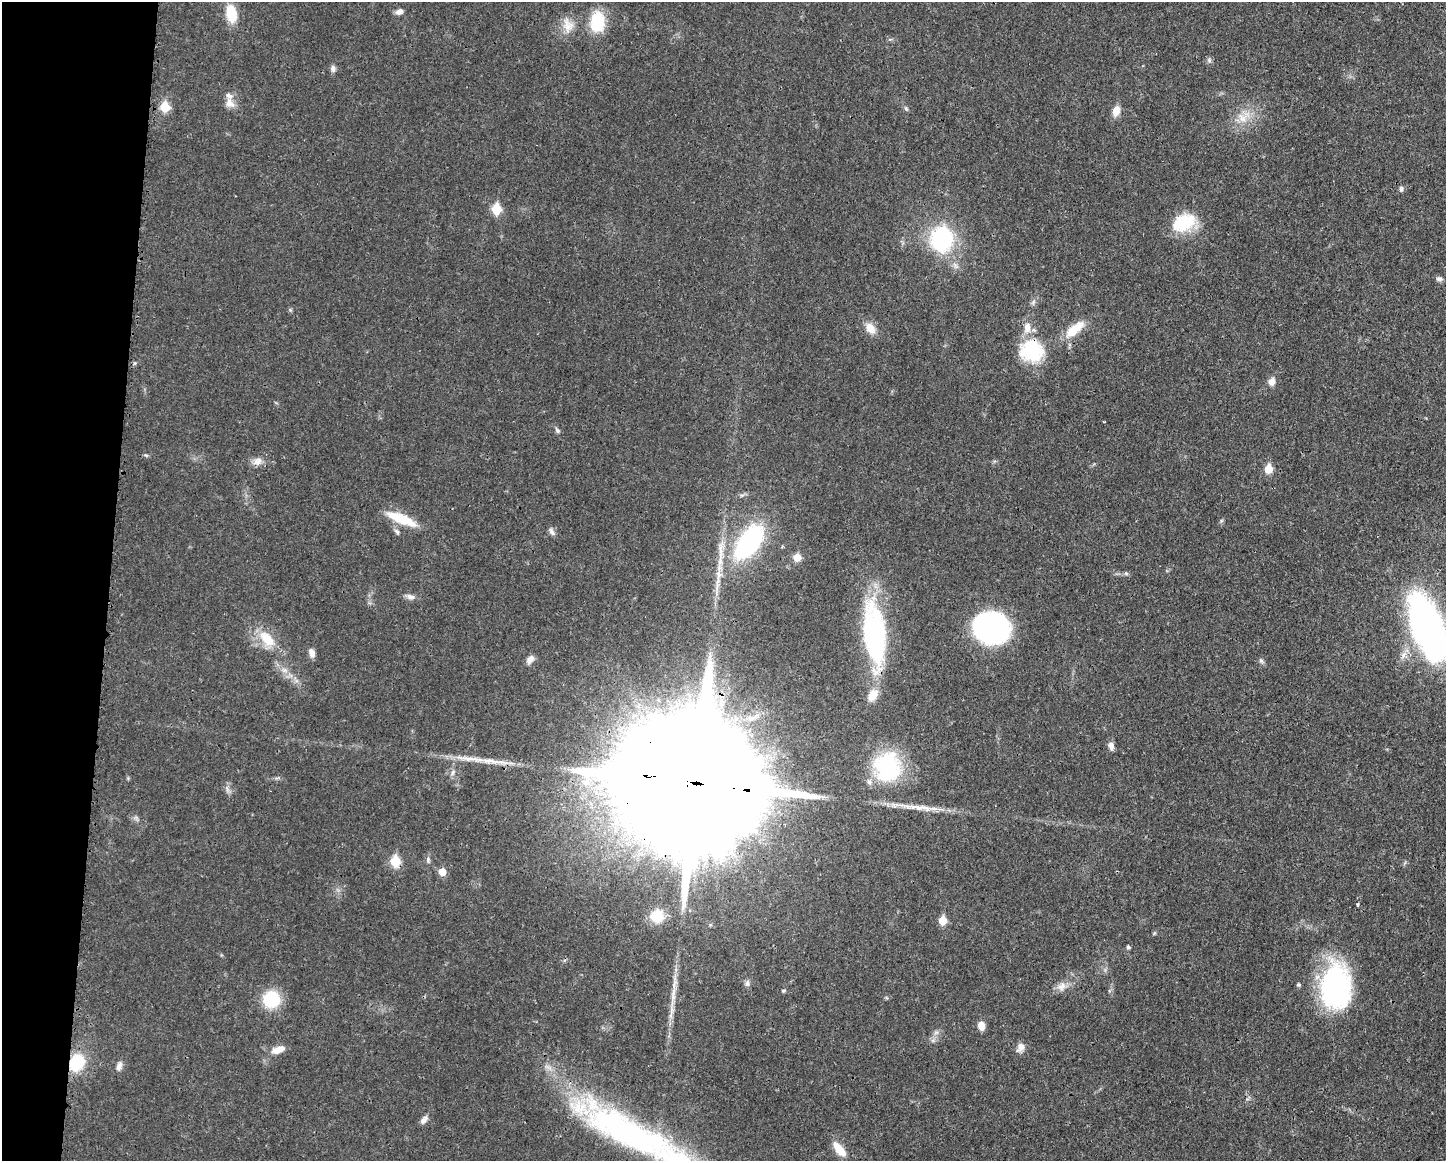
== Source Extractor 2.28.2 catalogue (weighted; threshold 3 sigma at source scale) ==
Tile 7 of 3 x 4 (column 1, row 3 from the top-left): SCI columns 118-1561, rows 1166-2324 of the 4680 x 4647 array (HDU 1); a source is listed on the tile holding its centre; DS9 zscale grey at full resolution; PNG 1448 x 1163 px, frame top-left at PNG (2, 2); no overlay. Shown black and unused: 8% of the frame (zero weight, under 3 of 4 exposures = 1% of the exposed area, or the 3 px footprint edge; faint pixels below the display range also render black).
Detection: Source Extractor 2.28.2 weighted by HDU 2 'WHT'; one run over the whole footprint, this tile lists its part. Background 0.021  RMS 0.0023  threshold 0.0103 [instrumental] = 3 sigma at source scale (4.5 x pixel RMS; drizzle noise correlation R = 1.50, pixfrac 1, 0.05/0.05 arcsec/px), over >= 5 px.
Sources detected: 72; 1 cosmic-ray / hot-pixel residue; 1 long thin detection or spike segment (spike, bleed or trail) — not listed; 4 inside a brighter listed object's ellipse — not listed separately; the other 66 listed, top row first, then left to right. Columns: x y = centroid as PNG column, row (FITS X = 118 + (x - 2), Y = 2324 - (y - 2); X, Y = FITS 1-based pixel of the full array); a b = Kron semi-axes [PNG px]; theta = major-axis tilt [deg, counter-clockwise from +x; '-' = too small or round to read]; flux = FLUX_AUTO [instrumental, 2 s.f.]
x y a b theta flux
399 12 9 6 28 1.1
231 14 20 12 -80 5.7
597 22 21 14 86 9.9
568 25 23 14 -79 3.1
1209 60 7 5 71 0.52
333 68 8 6 -87 0.83
230 103 13 10 -35 1.8
165 107 6 6 - 8.1
906 108 6 5 - 0.4
1116 111 11 8 74 2.4
1243 118 16 11 -38 3.1
1401 189 7 5 84 0.6
496 209 6 6 - 9.5
1184 222 29 18 26 9.7
942 239 14 13 - 36
1439 279 9 6 -12 0.66
870 328 15 11 -54 2.5
1074 329 31 11 41 5.3
1032 350 30 26 -17 13
135 363 6 3 70 0.28
1272 381 9 7 75 1.5
557 430 8 5 -53 0.57
146 455 7 3 -35 0.31
257 462 13 10 27 1.7
1268 469 6 5 - 4.8
401 519 39 10 -22 6.8
397 531 9 5 -46 0.63
551 531 12 5 -62 0.77
749 542 29 15 54 42
797 557 6 6 - 3.7
720 559 31 7 84 4.1
410 597 13 7 -15 1.1
991 626 32 27 -19 48
1428 627 65 27 -69 95
874 634 69 23 -83 38
267 639 27 13 -45 6
312 653 10 6 -70 1.4
530 659 12 7 53 1.3
1261 661 7 5 -45 0.47
1111 746 11 7 -78 1.2
887 767 38 33 -84 21
453 772 9 4 56 0.56
694 782 66 30 -9 24000
919 807 38 7 -3 4
428 860 9 5 -82 0.58
395 861 6 6 - 11
442 872 6 6 - 3.4
1357 904 5 4 - 0.31
657 916 17 16 - 4.9
943 921 6 5 - 5
1128 947 4 4 - 0.49
747 983 9 6 -81 0.69
1299 985 5 5 - 0.38
1062 986 13 10 53 1.8
1336 987 48 31 -89 39
783 991 5 4 - 0.34
673 997 16 6 78 1.9
271 999 16 15 - 11
981 1026 9 7 -79 2
1020 1047 13 9 64 1.5
278 1050 17 8 16 2.4
77 1063 14 11 60 12
119 1066 12 7 72 1.1
424 1120 12 6 51 1.1
630 1133 135 31 -27 74
839 1149 19 8 -50 3.6
Overlapping masked pixels (flux is a lower limit): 6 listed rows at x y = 1032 350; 874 634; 694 782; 395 861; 77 1063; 630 1133
Isophote crosses this tile's border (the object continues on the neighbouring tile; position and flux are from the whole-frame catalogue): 2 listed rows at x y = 1428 627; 630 1133